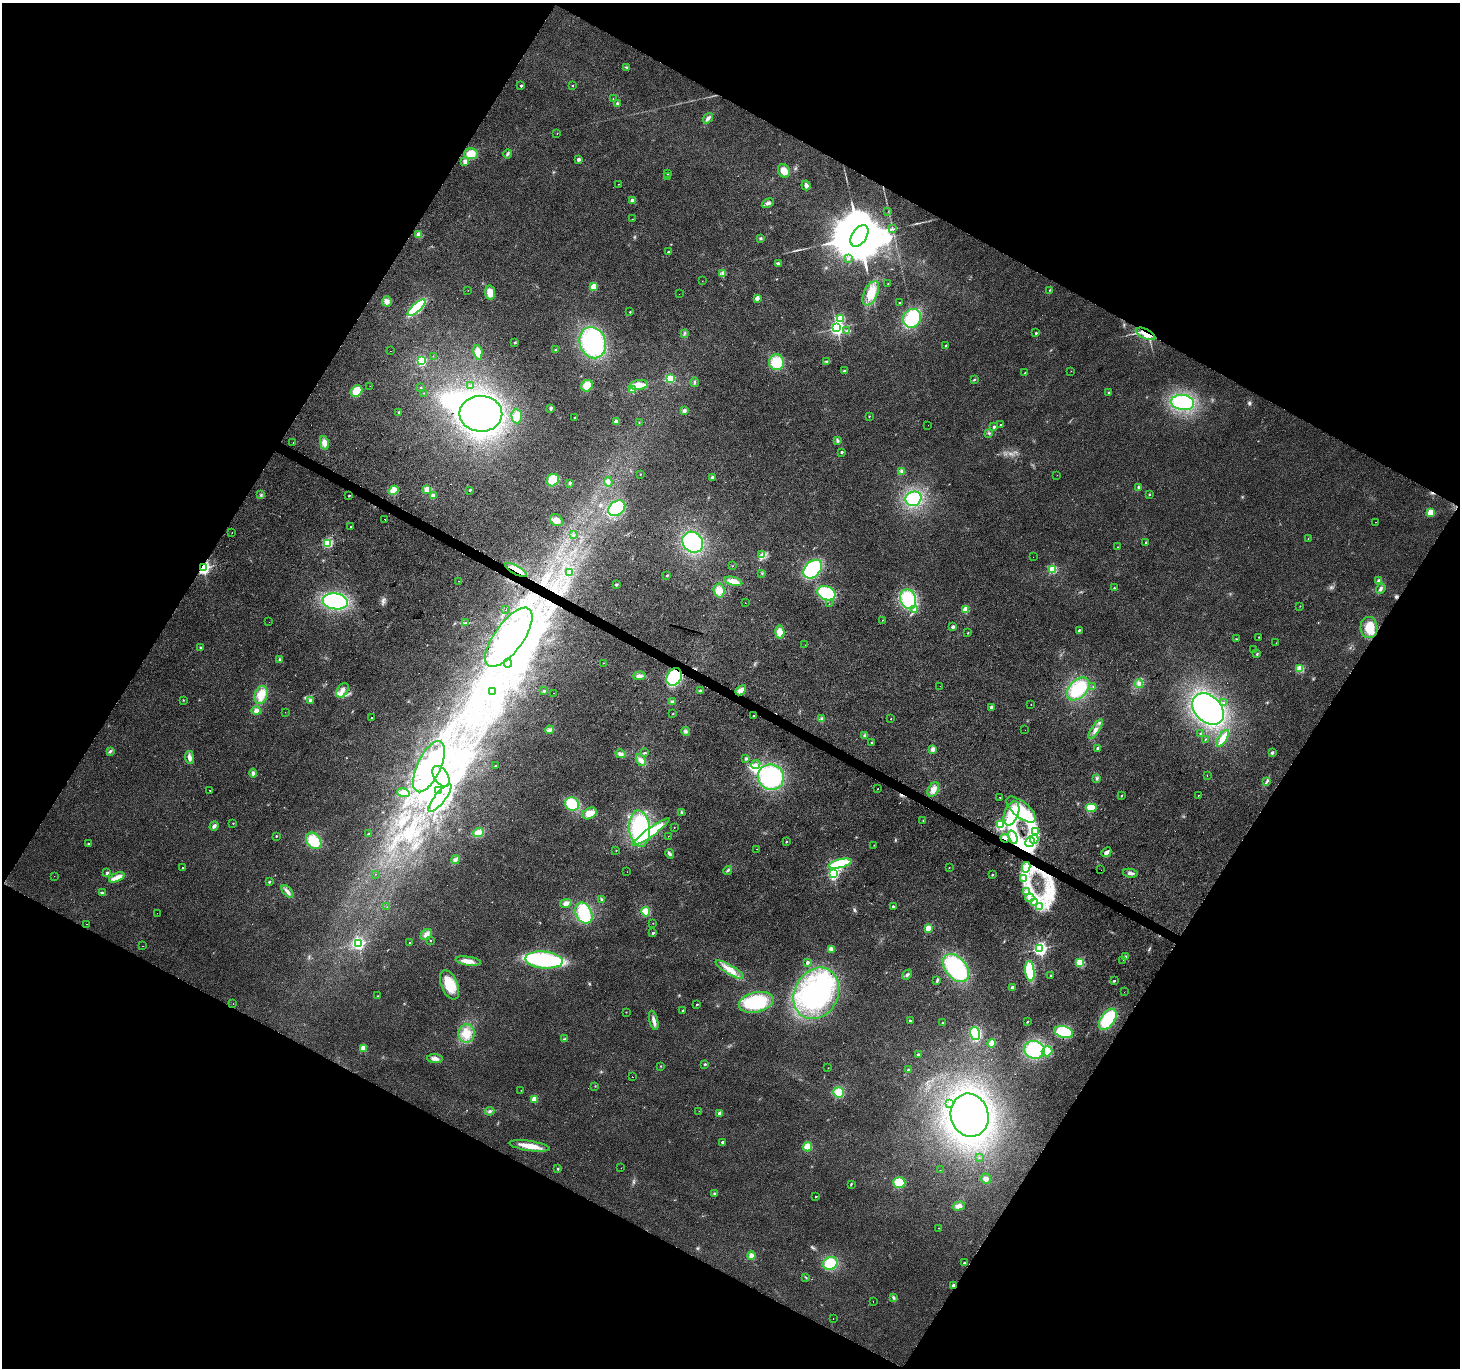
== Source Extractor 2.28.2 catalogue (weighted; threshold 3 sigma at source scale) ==
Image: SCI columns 7-5836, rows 261-5723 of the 5836 x 5917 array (HDU 1 of 3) = the unmasked area's bounding box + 8 px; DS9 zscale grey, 4 x 4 block average (1 PNG px = mean of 4 x 4 image px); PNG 1462 x 1370 px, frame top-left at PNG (2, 3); each listed source drawn as its Kron ellipse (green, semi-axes under 4 px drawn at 4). Shown black and unused: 47% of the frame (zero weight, under 2 of 3 exposures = <1% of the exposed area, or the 3 px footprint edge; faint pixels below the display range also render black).
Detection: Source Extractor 2.28.2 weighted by HDU 2 'WHT'. Background 0.0281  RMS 0.0065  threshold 0.0291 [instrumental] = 3 sigma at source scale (4.5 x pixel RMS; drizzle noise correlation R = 1.50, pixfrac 1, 0.0396/0.0396 arcsec/px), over >= 5 px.
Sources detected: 453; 50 inside a brighter object's white glare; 9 cosmic-ray / hot-pixel residue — neither listed nor drawn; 20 inside a brighter listed object's ellipse — not listed separately; the other 374 listed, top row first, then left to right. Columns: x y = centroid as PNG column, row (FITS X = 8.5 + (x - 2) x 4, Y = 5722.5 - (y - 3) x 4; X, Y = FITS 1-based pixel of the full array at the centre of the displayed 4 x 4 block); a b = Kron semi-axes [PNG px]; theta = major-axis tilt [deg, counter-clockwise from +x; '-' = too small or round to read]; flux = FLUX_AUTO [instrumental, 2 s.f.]
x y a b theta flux
626 67 3 2 - 4.8
521 86 2 2 - 14
572 86 2 2 - 3.7
613 99 2 2 - 2.3
617 103 2 2 - 15
708 118 5 3 - 11
557 133 2 2 - 1.9
471 154 7 5 1 45
508 154 4 2 - 6.2
579 159 3 2 - 13
465 161 2 2 - 49
784 171 7 5 -63 40
668 173 2 2 - 8.5
667 177 2 2 - 1.7
618 184 2 2 - 1.2
806 185 5 4 - 11
632 200 4 3 - 8.1
768 203 6 3 28 9.6
888 211 2 2 - 0.89
632 219 2 2 - 0.84
892 229 2 2 - 3.2
418 234 4 3 - 19
859 236 12 7 57 44000
760 238 3 2 - 4.3
668 252 2 2 - 5.5
848 259 2 2 - 2.4
778 263 4 2 - 5.8
723 273 3 3 - 7.2
702 281 2 2 - 0.75
888 284 2 2 - 1.8
593 286 2 2 - 130
468 290 2 2 - 1.1
1050 290 2 2 - 1.4
490 293 7 5 -81 42
871 293 13 6 65 72
679 294 2 2 - 1.7
757 298 2 2 - 56
387 301 5 5 - 18
899 303 2 2 - 2.5
416 308 11 4 42 240
630 312 2 2 - 4.1
841 318 2 2 - 140
912 318 10 8 44 210
837 328 3 2 - 1200
847 331 2 2 - 2.7
684 333 2 2 - 2.2
1036 333 2 2 - 7.4
1145 334 10 4 -25 36
515 342 3 2 - 4.1
593 343 16 13 -70 400
946 345 2 2 - 13
555 350 2 2 - 3.4
390 351 2 2 - 0.83
478 352 7 4 -83 37
433 356 2 2 - 0.88
422 361 2 2 - 430
776 362 8 7 - 96
827 362 3 2 - 4.7
844 371 3 2 - 3.4
1071 371 2 2 - 0.87
1025 373 2 2 - 3
670 379 2 2 - 310
974 380 3 2 - 3.3
694 382 5 2 - 5.2
639 385 9 5 6 34
370 386 2 2 - 0.9
471 386 2 2 - 8.7
587 386 6 5 - 54
421 387 2 2 - 5
632 390 2 2 - 130
357 391 6 5 - 63
424 393 2 2 - 1.6
1109 393 2 2 - 2.7
1183 402 11 7 -6 300
551 408 2 2 - 27
684 411 4 3 - 6.7
399 412 2 2 - 12
481 414 21 18 -1 780
517 416 7 5 -88 31
869 416 2 2 - 3.3
575 418 2 2 - 7.9
616 422 2 2 - 59
639 422 2 2 - 1.4
928 425 2 2 - 1.2
1000 425 2 2 - 5.7
994 427 2 2 - 14
989 433 2 2 - 2.4
837 440 3 2 - 4.3
293 442 2 2 - 0.91
324 443 7 4 -78 23
842 452 2 2 - 14
901 471 3 3 - 5.8
640 474 2 2 - 3.3
1057 475 2 2 - 0.75
712 477 2 2 - 20
553 480 6 6 - 80
608 482 5 3 - 10
570 483 2 2 - 21
1139 487 2 2 - 36
427 489 2 2 - 130
394 490 5 4 - 41
470 490 2 2 - 12
1149 494 2 2 - 7.5
261 495 4 2 - 4.7
349 496 2 2 - 6.2
433 496 2 2 - 81
913 499 8 7 - 130
617 508 9 7 38 190
1430 512 2 2 - 170
385 520 2 2 - 16
556 520 7 5 -36 25
1375 522 2 2 - 1
351 526 2 2 - 4.9
232 533 2 2 - 0.91
574 535 2 2 - 5.4
1308 538 2 2 - 1.2
693 542 11 9 -48 300
1146 542 2 2 - 12
328 543 2 2 - 430
1117 547 2 2 - 2.1
761 554 3 2 - 4.2
1033 557 2 2 - 0.66
732 566 2 2 - 1.5
203 568 2 2 - 1100
813 569 11 7 45 330
1052 569 2 2 - 270
516 570 12 3 -29 29
569 572 2 2 - 15
762 573 2 2 - 2.4
667 575 2 2 - 9.6
459 581 2 2 - 1.1
733 581 9 4 -16 33
1379 581 2 2 - 60
616 585 3 2 - 4.6
1114 588 2 2 - 4.4
1381 589 5 3 - 8.7
719 590 7 5 -85 32
826 593 9 6 -23 170
908 599 10 7 -72 170
335 601 13 8 -8 430
745 603 2 2 - 1.1
829 604 2 2 - 0.92
1300 606 2 2 - 2.1
506 610 2 2 - 1.3
914 610 4 3 - 8.1
966 610 2 2 - 140
882 620 2 2 - 1.7
269 622 2 2 - 0.58
466 623 3 2 - 3
953 627 2 2 - 31
1369 627 10 8 -85 62
1079 630 2 2 - 12
780 632 6 4 86 36
968 633 2 2 - 2.3
509 637 35 14 54 330
1259 637 2 2 - 2.9
1237 639 2 2 - 1.6
1276 643 2 2 - 1.1
805 645 2 2 - 0.55
200 647 2 2 - 4
1253 649 2 2 - 3.2
1257 654 2 2 - 2.6
279 659 3 3 - 4.4
508 663 4 3 - 9.9
603 663 2 2 - 1.2
1300 669 2 2 - 220
640 676 6 4 5 14
674 677 9 7 56 190
1139 684 4 3 - 12
940 686 2 2 - 1.1
1093 686 2 2 - 0.91
1078 689 13 8 47 150
342 690 8 5 56 24
741 690 6 3 40 23
544 691 3 2 - 4.1
700 691 4 2 - 5.3
492 692 3 2 - 4.8
553 693 2 2 - 0.72
261 695 9 6 72 43
183 700 2 2 - 1.9
311 701 2 2 - 50
672 701 3 2 - 4
1223 703 2 2 - 1.9
1031 704 2 2 - 1.2
991 707 2 2 - 22
1208 709 18 13 -44 890
256 711 5 4 - 14
285 712 2 2 - 0.87
673 713 2 2 - 2.3
753 716 2 2 - 4.1
371 718 2 2 - 2.6
822 719 4 2 - 5.3
891 719 2 2 - 1.8
1096 729 11 3 57 20
550 730 4 3 - 8.6
1025 730 2 2 - 0.64
686 731 4 2 - 6.7
1200 734 2 2 - 2.3
865 735 3 2 - 4.7
1223 738 9 2 58 60
1205 739 2 2 - 2.1
871 743 2 2 - 1.8
1097 748 2 2 - 13
933 749 2 2 - 62
110 751 3 2 - 4.6
645 753 4 2 - 3.8
1272 753 2 2 - 24
620 754 5 4 - 13
189 757 6 3 -83 16
746 758 3 3 - 4.5
641 760 6 4 -59 16
756 764 5 2 - 5.6
495 766 2 2 - 4.3
429 767 28 11 65 190
253 773 4 3 - 8.1
441 776 11 7 -57 35
1207 776 2 2 - 0.82
771 777 13 12 - 370
1097 778 2 2 - 2.1
1267 782 3 2 - 3.7
877 789 2 2 - 1.5
933 789 8 5 62 27
210 790 2 2 - 29
438 790 4 2 - 4.9
403 793 6 4 -14 22
1121 796 2 2 - 6.4
1198 796 2 2 - 7.7
1000 797 2 2 - 3.8
440 798 17 5 52 58
572 804 7 6 - 110
1091 807 6 4 0 48
1021 810 18 8 -40 93
682 812 3 2 - 3.5
590 813 7 5 28 27
1011 813 13 7 69 67
923 820 2 2 - 2.2
233 823 2 2 - 2.8
1000 825 2 2 - 460
214 826 5 3 - 12
674 827 2 2 - 1.3
640 828 18 10 -85 330
651 832 23 4 36 160
1035 832 3 2 - 4
478 833 5 4 - 34
368 834 3 2 - 2.6
276 836 2 2 - 5.4
668 836 2 2 - 0.73
1013 837 7 3 -70 18
1005 838 4 3 - 14
1034 839 4 2 - 9.1
314 841 9 6 -52 110
786 842 2 2 - 5.2
1030 842 5 2 - 9
88 843 2 2 - 6.5
874 845 2 2 - 1.6
757 849 2 2 - 3.9
616 850 2 2 - 2.1
1106 852 5 3 - 13
670 854 5 3 - 7.1
456 860 4 2 - 6.6
840 864 12 4 14 180
1026 867 5 3 - 16
182 868 2 2 - 2.2
949 868 2 2 - 2.5
728 870 4 2 - 6.1
1101 870 2 2 - 0.74
627 872 2 2 - 1.6
107 873 2 2 - 14
833 873 2 2 - 610
1130 873 7 3 -11 11
375 874 2 2 - 0.86
992 875 2 2 - 7
54 876 2 2 - 1.6
117 877 8 4 23 25
1024 879 3 2 - 4.2
269 882 3 2 - 3
287 891 7 3 -49 15
1027 892 3 2 - 5.7
102 893 4 2 - 5.1
1030 898 4 4 - 14
601 900 3 2 - 3.1
566 903 6 4 15 13
1035 903 2 2 - 2.6
893 906 2 2 - 12
1039 906 2 2 - 2.1
387 907 2 2 - 0.74
646 912 5 4 - 63
157 913 2 2 - 0.58
584 913 11 8 -64 140
653 923 2 2 - 1.1
87 924 2 2 - 1.2
928 928 2 2 - 120
653 933 2 2 - 8.7
426 934 6 5 - 20
431 940 2 2 - 1.3
410 942 2 2 - 1.8
358 943 2 2 - 690
142 946 2 2 - 1.8
831 949 3 3 - 18
1040 949 2 2 - 1000
1126 957 2 2 - 35
544 960 19 8 -5 420
1123 960 2 2 - 0.75
468 961 13 4 -9 30
807 962 2 2 - 28
1080 963 2 2 - 210
956 968 16 10 -49 380
730 970 16 4 -31 38
1030 971 10 4 -83 170
907 975 5 3 - 8.3
1051 976 2 2 - 11
937 981 4 2 - 5.1
1114 981 2 2 - 6.7
449 985 15 8 -67 91
1012 987 2 2 - 37
1124 992 2 2 - 0.59
816 993 27 21 62 410
378 996 2 2 - 1.2
756 1002 18 10 13 240
233 1004 2 2 - 0.81
697 1004 2 2 - 5.2
683 1010 2 2 - 11
626 1012 2 2 - 1.7
1108 1019 12 7 56 180
654 1020 10 3 -76 17
910 1021 2 2 - 11
1027 1022 3 2 - 3.2
942 1023 2 2 - 7.2
1064 1032 9 6 -16 160
466 1034 9 8 - 43
975 1034 7 5 -73 210
565 1039 2 2 - 2.6
992 1043 4 3 - 42
363 1048 2 2 - 130
1034 1050 10 8 -10 190
1047 1051 5 4 - 66
918 1054 3 2 - 2.9
435 1058 8 3 -5 17
705 1064 2 2 - 8.2
661 1066 2 2 - 1.8
828 1068 2 2 - 1.3
908 1070 3 2 - 2.5
632 1077 2 2 - 1
595 1086 2 2 - 1.6
521 1090 2 2 - 1.4
839 1092 5 5 - 57
535 1099 2 2 - 140
950 1103 2 2 - 1.8
490 1111 5 2 - 5.6
699 1111 2 2 - 0.83
720 1113 2 2 - 32
970 1115 22 19 -74 1200
722 1142 2 2 - 12
529 1146 20 5 -8 53
808 1147 4 4 - 52
979 1157 2 2 - 0.93
621 1168 2 2 - 0.62
558 1169 3 2 - 3.7
940 1170 2 2 - 0.89
986 1179 5 4 - 13
899 1182 6 5 - 86
851 1184 2 2 - 2
714 1194 3 3 - 4.7
816 1197 2 2 - 5.3
959 1206 6 4 16 19
939 1228 2 2 - 1.3
751 1256 4 4 - 16
964 1262 2 2 - 5.1
830 1263 7 6 - 110
806 1278 3 2 - 2.1
953 1285 2 2 - 37
894 1297 4 2 - 4.3
873 1301 2 2 - 0.82
833 1318 2 2 - 1.2
Overlapping masked pixels (flux is a lower limit): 7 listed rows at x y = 1145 334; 203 568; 516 570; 674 677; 741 690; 1005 838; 953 1285
Diffuse or blended objects may show on this block-average render without a row.